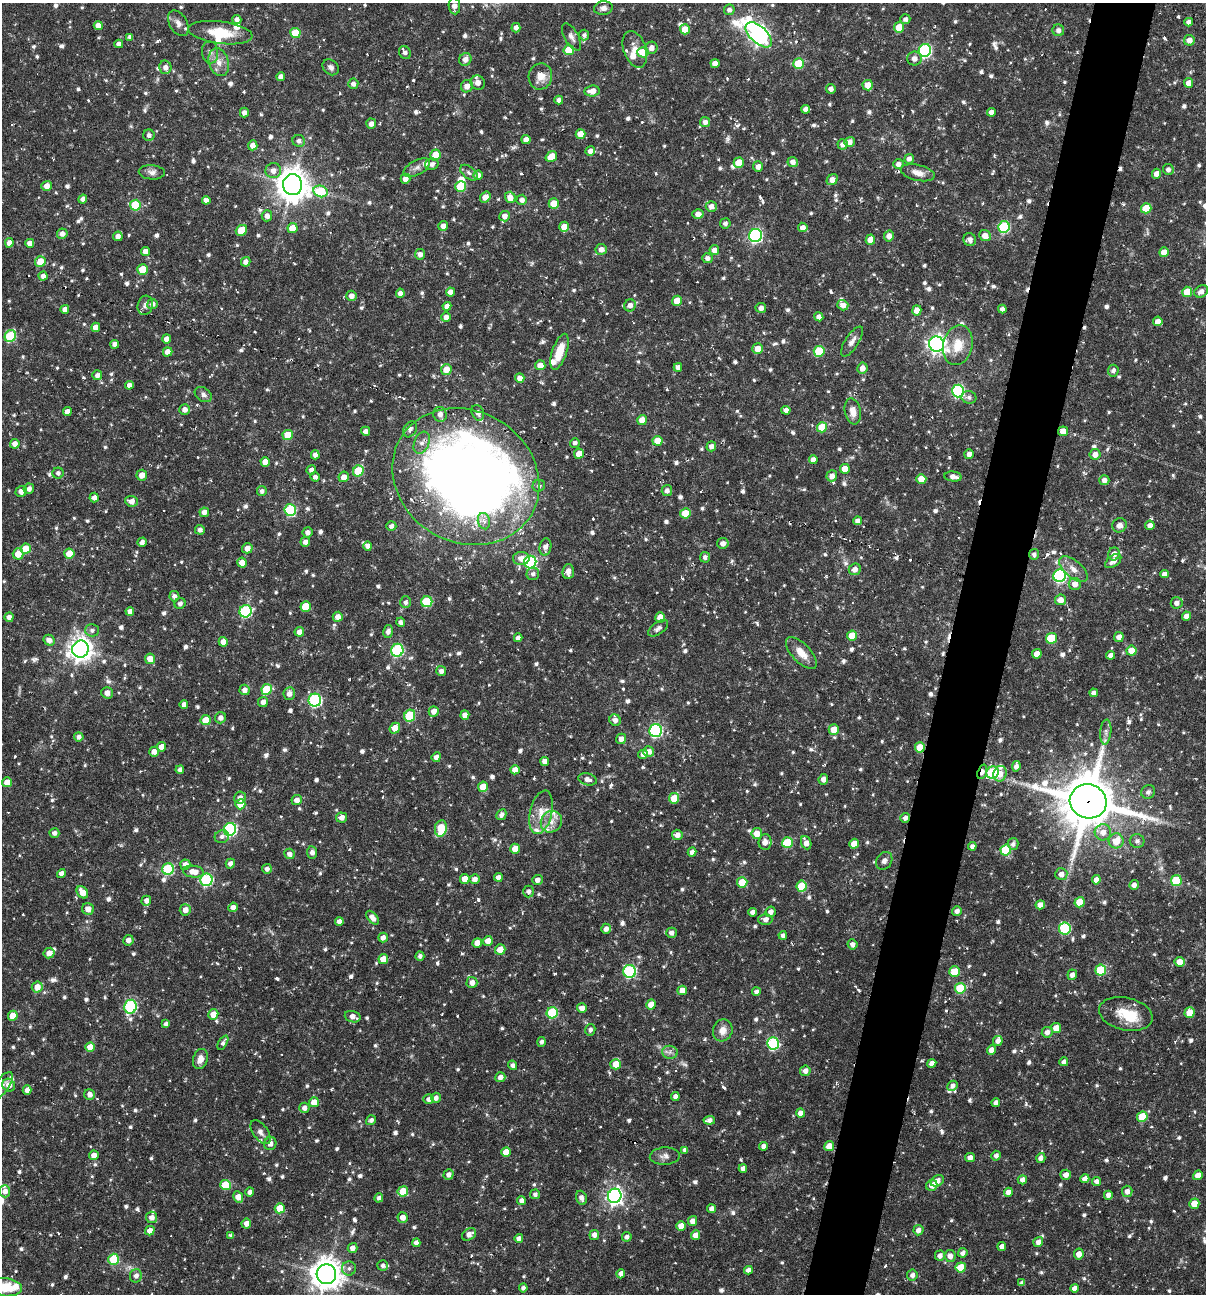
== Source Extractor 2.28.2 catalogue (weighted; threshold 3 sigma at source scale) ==
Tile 10 of 4 x 4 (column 2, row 3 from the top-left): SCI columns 1453-2656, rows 1293-2584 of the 5187 x 5168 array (HDU 1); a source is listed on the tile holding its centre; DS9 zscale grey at full resolution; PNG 1208 x 1296 px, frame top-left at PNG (2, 3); each listed source drawn as its Kron ellipse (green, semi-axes under 4 px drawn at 4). Shown black and unused: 5% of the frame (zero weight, under 3 of 6 exposures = <1% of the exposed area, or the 3 px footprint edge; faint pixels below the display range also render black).
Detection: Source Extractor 2.28.2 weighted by HDU 2 'WHT'; one run over the whole footprint, this tile lists its part. Background 0.00458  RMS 0.0047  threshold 0.0193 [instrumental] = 3 sigma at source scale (4.09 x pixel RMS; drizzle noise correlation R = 1.36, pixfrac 0.8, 0.05/0.05 arcsec/px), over >= 5 px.
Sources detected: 1134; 4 too faint to see at this stretch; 4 inside a brighter object's white glare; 16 cosmic-ray / hot-pixel residue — neither listed nor drawn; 23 inside a brighter listed object's ellipse — not listed separately; of the other 1087, all 500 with FLUX_AUTO >= 1.45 (the completeness limit of this list) listed and drawn (587 fainter detections not listed), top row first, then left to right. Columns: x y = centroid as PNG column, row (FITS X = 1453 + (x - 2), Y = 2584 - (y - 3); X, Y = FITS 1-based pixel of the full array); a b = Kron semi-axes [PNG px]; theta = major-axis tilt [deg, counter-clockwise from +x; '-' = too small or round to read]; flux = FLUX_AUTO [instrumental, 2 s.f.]
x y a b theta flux
454 6 8 5 -82 2.6
603 8 9 6 8 2.3
729 10 5 5 - 1.7
237 19 4 4 - 1.8
905 19 5 5 - 1.6
1189 22 4 4 - 2.3
178 23 14 8 -59 2.6
98 25 4 4 - 3.5
899 27 5 5 - 9.7
516 28 5 4 - 2.2
685 29 5 5 - 7.1
1058 30 6 6 - 2.3
220 33 32 11 -7 13
295 33 5 5 - 13
584 35 5 5 - 1.5
759 35 16 8 -42 200
130 37 4 4 - 2
571 37 15 7 -61 2.2
1189 40 5 5 - 3.3
119 44 4 4 - 2.4
651 48 6 6 - 2.7
635 49 19 11 -70 5.6
569 50 5 5 - 12
925 50 6 6 - 59
210 52 11 8 -81 2.1
405 52 7 5 -55 1.7
643 52 5 5 - 11
465 59 7 6 - 2.8
914 59 7 7 - 2.7
219 62 14 10 -73 4.4
799 63 5 5 - 17
715 64 4 4 - 2.7
165 67 7 6 - 2.8
331 67 9 7 -42 1.8
540 76 13 11 77 5.8
281 77 4 4 - 2.5
478 83 7 7 - 3.3
1189 83 5 4 - 3.7
353 84 5 5 - 2.1
868 85 5 5 - 5.3
467 86 6 6 - 3.3
831 89 5 5 - 2.1
592 91 7 5 6 4.3
559 100 4 4 - 1.9
806 109 4 4 - 2.2
244 112 5 4 - 1.9
991 112 4 4 - 2.4
705 122 5 5 - 1.9
371 124 5 5 - 2.4
581 134 5 5 - 5.4
149 135 6 5 - 1.6
526 139 4 4 - 2.8
299 141 6 6 - 1.8
849 142 5 5 - 2.9
843 144 5 5 - 2.6
253 145 5 5 - 3.2
590 151 5 4 - 2.5
435 155 5 5 - 8
551 157 6 5 - 7.4
909 159 5 4 - 2.1
793 162 5 5 - 2.4
739 163 5 5 - 8.2
432 164 7 5 13 1.9
898 164 5 5 - 2.3
758 167 5 5 - 2.5
417 168 14 7 28 2.4
1168 169 5 5 - 1.7
273 171 7 7 - 3.1
152 172 13 7 -4 2.2
469 173 10 6 -38 1.6
918 173 17 8 -13 3.9
1157 174 5 4 - 2.8
478 175 4 4 - 2.2
405 179 5 5 - 2.7
832 180 6 5 - 3.7
293 185 10 9 - 750
47 186 5 5 - 3.1
461 187 5 5 - 17
321 191 7 5 -13 25
485 197 6 5 - 3.4
510 197 6 5 - 3.6
83 199 4 4 - 2.3
206 200 4 4 - 2.3
522 200 5 5 - 2.4
554 204 5 5 - 9.5
135 205 5 5 - 19
711 206 5 5 - 2.6
1146 208 5 5 - 9
698 214 5 5 - 2.8
267 216 5 5 - 2.5
505 216 5 5 - 2.5
725 223 5 5 - 1.5
443 226 5 4 - 2.4
564 227 5 5 - 5.2
803 227 5 4 - 2.3
1004 227 6 5 - 38
293 228 5 5 - 8.2
241 230 6 5 - 8.7
62 234 5 5 - 2.4
118 236 5 4 - 2.3
755 236 6 6 - 84
889 236 5 5 - 2.8
985 236 6 5 - 4
870 240 5 4 - 5.8
970 240 6 6 - 2.2
9 243 5 4 - 2.7
30 243 4 4 - 2.9
601 249 6 5 - 2.5
714 250 5 5 - 3.1
145 251 4 4 - 2.9
1164 252 5 4 - 5
420 254 5 5 - 2.3
707 258 5 5 - 1.8
40 261 5 5 - 6.9
246 262 5 4 - 2.3
143 269 5 5 - 10
43 276 4 4 - 2.3
1201 291 7 5 33 2.3
450 292 4 4 - 2.5
1187 292 5 5 - 7.8
400 293 5 4 - 2.5
351 296 5 5 - 2.4
677 301 5 4 - 5.2
152 304 5 5 - 2
145 305 10 7 76 1.7
630 305 6 6 - 2.6
843 305 5 5 - 2.9
447 306 4 4 - 2.6
761 308 5 5 - 2.3
65 309 4 4 - 2.5
1002 309 4 4 - 2.1
917 310 5 4 - 3.5
446 317 5 5 - 2.2
819 317 4 4 - 2.2
1158 321 5 4 - 2.9
96 327 4 4 - 3.5
10 336 6 5 - 26
166 339 4 4 - 2.5
852 341 17 6 57 2.6
115 344 4 4 - 2.1
936 344 8 7 - 190
958 345 20 14 76 9.4
757 349 5 5 - 5
819 351 5 5 - 18
168 352 5 4 - 3.3
559 352 19 7 72 9.9
540 365 5 5 - 3.5
678 367 4 4 - 2.4
862 368 5 5 - 2.8
446 369 5 5 - 5.3
1113 371 6 5 - 1.7
97 375 5 5 - 1.9
520 378 5 5 - 3
129 385 4 4 - 2.1
958 391 6 6 - 62
203 394 9 6 -35 1.5
969 397 7 6 - 1.5
185 410 5 5 - 2.5
786 410 4 4 - 2.3
67 411 4 4 - 2.4
853 411 13 8 -79 4.3
478 413 8 6 -70 1.9
440 414 7 6 - 2.9
642 420 5 5 - 5.8
822 427 5 5 - 11
410 429 8 6 61 2.2
366 431 4 4 - 2.3
1063 431 5 5 - 4.4
288 435 5 5 - 8
657 441 5 5 - 7.6
422 443 11 7 68 2.9
575 443 5 5 - 1.5
15 444 5 4 - 2.6
711 446 5 4 - 2.4
579 454 5 5 - 5
969 454 5 4 - 2.1
1095 454 5 5 - 3.1
315 455 4 4 - 2
813 460 4 4 - 2.4
265 462 5 4 - 5
845 469 5 5 - 5.5
311 470 5 4 - 2.1
358 471 6 5 - 16
58 473 5 5 - 1.5
142 475 5 5 - 3.9
832 476 5 5 - 2.8
315 477 5 4 - 1.7
344 477 5 5 - 3.5
466 477 76 65 -30 590
953 477 8 5 -7 2.7
921 479 5 5 - 6.2
1104 480 5 5 - 2.3
539 486 6 6 - 1.5
29 489 5 5 - 2.1
667 490 5 5 - 1.9
21 491 6 5 - 2.7
262 491 5 5 - 1.6
94 498 5 4 - 2.3
131 501 6 5 - 3.1
290 510 6 6 - 36
204 512 5 4 - 2.7
685 513 5 5 - 10
484 521 8 6 -75 2.1
858 521 4 4 - 2
1119 525 7 6 - 2.4
1150 525 5 4 - 2.5
391 526 5 5 - 1.6
200 530 5 5 - 1.8
308 532 5 5 - 1.9
142 542 5 4 - 2.1
305 542 5 5 - 2.3
723 543 6 5 - 2.5
368 546 4 4 - 2.3
545 547 9 6 82 2.5
247 548 5 5 - 2.7
26 549 5 5 - 8.3
18 554 5 5 - 5
69 554 5 5 - 8.3
1034 554 5 5 - 1.6
1114 554 6 6 - 2.7
705 557 5 5 - 1.6
521 558 8 6 3 3.4
1113 561 9 5 37 3.1
530 562 6 6 - 54
242 563 5 5 - 4.6
855 569 6 5 - 2.5
1073 569 17 8 -40 3.8
568 572 7 5 86 3
533 574 6 6 - 1.6
1165 574 4 4 - 2.4
1060 576 6 6 - 65
1075 584 6 6 - 3.1
174 596 5 5 - 1.8
1060 600 5 5 - 3.8
405 602 6 5 - 1.6
427 602 5 5 - 26
180 603 5 5 - 1.8
1177 603 6 5 - 2.3
306 606 5 5 - 11
130 611 4 4 - 2.4
246 611 6 6 - 48
1186 616 4 4 - 2.5
9 617 5 4 - 2.4
338 617 5 5 - 2.9
660 617 5 5 - 5.7
401 622 4 4 - 1.6
658 628 11 6 36 1.9
92 630 7 6 - 1.6
388 631 6 5 - 2.1
299 632 5 4 - 3
852 636 5 5 - 7.8
1119 637 5 5 - 2.7
518 638 4 4 - 2.1
1052 638 5 5 - 16
49 640 6 5 - 2.8
223 642 5 4 - 3.1
80 649 8 8 - 370
397 650 6 6 - 44
1131 651 5 5 - 5.9
801 653 20 9 -46 5.8
1037 654 5 4 - 3.9
1111 655 4 4 - 2.2
150 659 5 5 - 4.4
441 671 5 5 - 1.9
267 689 5 5 - 15
245 690 5 5 - 2.4
107 693 6 5 - 2.6
1094 693 4 4 - 1.6
289 694 6 6 - 2.7
315 700 6 6 - 60
263 702 5 5 - 2.2
184 704 4 4 - 2.3
434 711 5 5 - 3.1
410 715 6 5 - 24
465 715 4 4 - 2.8
220 718 6 5 - 2.3
206 720 5 5 - 9.2
615 720 6 5 - 2.3
395 728 5 5 - 4.7
656 730 6 6 - 67
834 730 5 5 - 5.6
1106 732 12 5 85 1.9
79 737 4 4 - 1.9
621 739 5 5 - 2.6
161 747 5 4 - 3.8
920 747 5 5 - 10
649 751 5 5 - 2.8
154 752 5 5 - 2.6
643 754 5 4 - 2.2
436 757 5 4 - 2.7
545 762 4 4 - 2.9
1016 766 5 4 - 2.3
180 770 4 4 - 2
515 770 4 4 - 4
982 772 7 4 71 3.1
993 773 6 6 - 34
1000 774 8 6 69 4.3
587 779 9 6 -14 2.5
823 779 5 4 - 2.4
7 782 5 4 - 3.9
483 787 5 5 - 8
1148 792 7 6 - 1.7
240 798 6 6 - 2.3
674 798 5 5 - 7.5
297 800 5 5 - 2.9
1088 801 18 17 - 2600
240 804 5 5 - 6.9
541 812 22 11 77 6.5
501 815 6 4 61 1.7
341 817 5 5 - 2.6
905 818 5 5 - 1.7
551 822 11 10 - 4.2
441 828 8 6 81 12
230 829 6 6 - 68
1103 832 8 8 - 4
54 833 5 4 - 1.8
757 834 5 5 - 5.8
677 835 5 5 - 2.8
222 837 7 6 - 1.6
1116 841 7 7 - 7.8
1137 841 7 7 - 1.6
765 842 8 6 87 3.5
787 843 5 5 - 20
806 843 7 5 -67 3.4
854 844 5 4 - 6.3
1013 844 6 5 - 1.7
972 846 4 4 - 1.8
515 849 5 5 - 4.9
1006 850 5 5 - 22
312 852 6 5 - 1.6
692 852 4 4 - 2
289 854 5 5 - 1.9
884 861 9 7 55 1.9
230 864 5 4 - 2.3
185 865 5 5 - 3.4
168 869 6 5 - 33
267 869 5 5 - 1.8
194 872 10 6 -8 5.1
61 873 5 4 - 2.2
1061 874 6 6 - 3
498 877 4 4 - 2.3
465 879 5 5 - 5
475 879 5 5 - 2.5
206 880 6 6 - 48
537 880 5 5 - 2.3
1096 880 5 4 - 2.4
1176 881 5 5 - 24
742 882 5 5 - 9.8
1134 885 5 4 - 2.2
802 886 5 5 - 15
82 892 7 5 -51 5.3
528 892 6 5 - 1.7
146 901 5 5 - 2.4
1080 902 5 5 - 8.6
1040 905 5 4 - 3.4
233 907 5 4 - 2.4
88 909 6 5 - 3.1
185 910 5 5 - 3.2
957 911 5 4 - 1.8
752 912 4 4 - 2.1
771 912 5 5 - 2.2
372 918 8 4 -48 3.2
765 919 7 5 0 2.4
339 921 4 4 - 2.4
1065 928 6 6 - 36
606 929 5 5 - 2.4
671 933 5 5 - 2
783 935 4 4 - 1.6
383 937 5 4 - 2.3
128 940 5 5 - 2.4
488 941 5 5 - 3.6
477 943 5 4 - 4.4
852 944 5 5 - 2
500 949 5 5 - 5.8
49 953 6 5 - 2.9
420 956 4 4 - 1.8
383 959 5 4 - 6.5
1179 962 5 5 - 4.5
1101 970 5 5 - 21
630 971 6 6 - 52
954 972 5 5 - 9.5
1072 975 5 4 - 2.3
472 982 5 5 - 2.7
37 987 5 5 - 4.2
960 988 5 5 - 19
682 990 5 4 - 4.1
756 992 4 4 - 1.8
651 1005 5 4 - 5.7
130 1007 7 6 - 48
582 1008 5 4 - 2.7
552 1013 5 5 - 33
1189 1013 5 5 - 7.6
213 1014 5 5 - 5
1126 1014 27 16 -13 11
13 1016 5 4 - 6.5
353 1017 8 5 -17 2.8
166 1024 4 4 - 1.8
1056 1028 5 5 - 4.6
590 1030 6 5 - 1.5
723 1030 11 9 73 4.1
1047 1032 5 5 - 2.5
998 1041 5 5 - 2.2
541 1042 5 4 - 1.5
223 1043 8 4 61 1.5
773 1043 6 6 - 48
90 1047 5 4 - 5.6
991 1050 5 4 - 3.8
670 1052 8 6 -7 1.7
200 1059 10 7 72 3.3
1064 1062 4 4 - 2
932 1063 4 4 - 2.4
616 1064 5 5 - 6.7
513 1065 5 4 - 1.8
805 1071 5 5 - 2.6
500 1077 5 5 - 2.5
9 1085 6 6 - 4.1
2 1086 16 7 54 2.6
952 1086 5 4 - 1.8
27 1090 4 4 - 2.2
90 1094 5 5 - 2.5
675 1096 4 4 - 2.1
436 1098 5 5 - 1.9
429 1099 5 5 - 2.1
314 1102 5 5 - 5.6
996 1103 4 4 - 2.1
304 1108 5 5 - 2.3
800 1113 4 4 - 2.7
1142 1117 5 5 - 12
371 1120 5 4 - 1.7
709 1120 6 4 5 2.2
261 1132 14 7 -55 2.1
270 1144 7 6 - 2.1
764 1146 4 4 - 2.3
829 1146 5 5 - 4.7
685 1150 4 4 - 1.7
506 1152 5 4 - 5.8
94 1155 5 4 - 3.2
665 1156 15 8 4 2.4
996 1156 5 4 - 1.8
970 1158 5 4 - 2.6
1041 1158 5 4 - 2.1
743 1168 4 4 - 2.2
449 1175 5 5 - 2.2
1066 1175 5 5 - 2.4
1198 1175 5 4 - 3.4
1085 1179 4 4 - 2.5
1022 1180 4 4 - 2.1
937 1181 7 5 31 3.6
1096 1181 5 4 - 1.8
225 1185 5 5 - 14
932 1185 6 5 - 3.1
5 1191 6 5 - 2.7
403 1191 5 5 - 9.1
1127 1191 6 5 - 2.5
250 1192 4 4 - 2.1
1008 1192 4 4 - 3
535 1194 5 5 - 1.6
1108 1195 4 4 - 2.1
615 1196 7 6 - 170
238 1197 6 4 -63 4.6
379 1198 5 4 - 1.6
581 1198 7 5 -73 2.4
521 1200 4 4 - 2.2
1194 1204 5 5 - 6.5
280 1208 5 5 - 8.4
712 1209 4 4 - 2.3
151 1217 5 5 - 2.4
403 1217 5 5 - 3.4
693 1221 5 4 - 2.9
246 1223 5 5 - 2.7
681 1226 4 4 - 4.6
918 1230 5 5 - 2.6
150 1231 5 4 - 3.3
469 1234 7 5 33 2.8
594 1235 5 5 - 2.4
696 1235 5 4 - 3.6
231 1236 4 4 - 1.6
627 1237 5 4 - 1.6
519 1238 4 4 - 2
1038 1242 5 4 - 2.3
416 1243 4 4 - 2.2
1002 1246 4 4 - 2.4
352 1248 5 4 - 2.6
963 1253 5 4 - 1.9
1079 1254 5 4 - 3.3
940 1256 5 5 - 2.2
950 1256 6 5 - 2.9
114 1259 5 5 - 18
383 1265 5 5 - 1.5
961 1267 5 5 - 10
349 1268 7 7 - 1.5
748 1270 4 4 - 2.3
326 1274 10 9 - 650
621 1274 4 4 - 2.4
912 1275 5 5 - 2
136 1276 6 6 - 2
1022 1283 4 4 - 1.7
5 1287 17 9 -6 14
523 1288 4 4 - 1.7
1074 1288 4 4 - 2.5
Overlapping masked pixels (flux is a lower limit): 7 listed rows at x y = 1063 431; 466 477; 1034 554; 920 747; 982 772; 1088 801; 905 818
Isophote crosses this tile's border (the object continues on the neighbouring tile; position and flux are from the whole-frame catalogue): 3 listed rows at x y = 2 1086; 326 1274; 5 1287